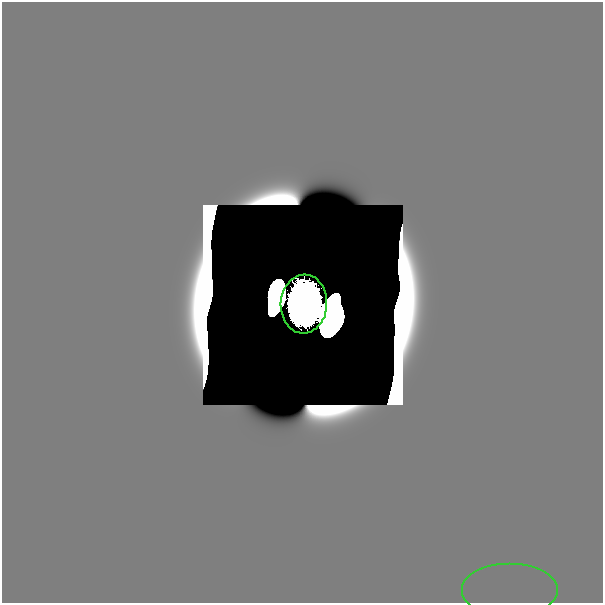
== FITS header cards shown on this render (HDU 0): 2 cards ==
NAXIS1  =                  601
NAXIS2  =                  601

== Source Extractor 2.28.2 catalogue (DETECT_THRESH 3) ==
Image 601 x 601 px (HDU 0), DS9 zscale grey, 1 PNG px = 1 image px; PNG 605 x 605 px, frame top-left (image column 1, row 601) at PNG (2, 2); each listed source drawn as its Kron ellipse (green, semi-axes under 4 px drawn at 4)
Background 1.39e-29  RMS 2.5e-26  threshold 7.41e-26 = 3 sigma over >= 5 px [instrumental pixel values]
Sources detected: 15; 13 with non-positive FLUX_AUTO (blend fragments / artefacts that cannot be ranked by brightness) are neither listed nor drawn; the other 2 listed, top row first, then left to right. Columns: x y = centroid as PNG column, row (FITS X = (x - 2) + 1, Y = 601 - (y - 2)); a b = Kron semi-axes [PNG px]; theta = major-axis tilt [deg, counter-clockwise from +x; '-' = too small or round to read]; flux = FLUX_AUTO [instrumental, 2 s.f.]
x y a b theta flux
304 304 29 23 87 1.2e+02
510 591 48 27 0 4.4e-11
At the frame edge (FLAGS 8, measured only in part): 1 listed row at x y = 510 591
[13 non-positive-flux detections neither listed nor drawn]